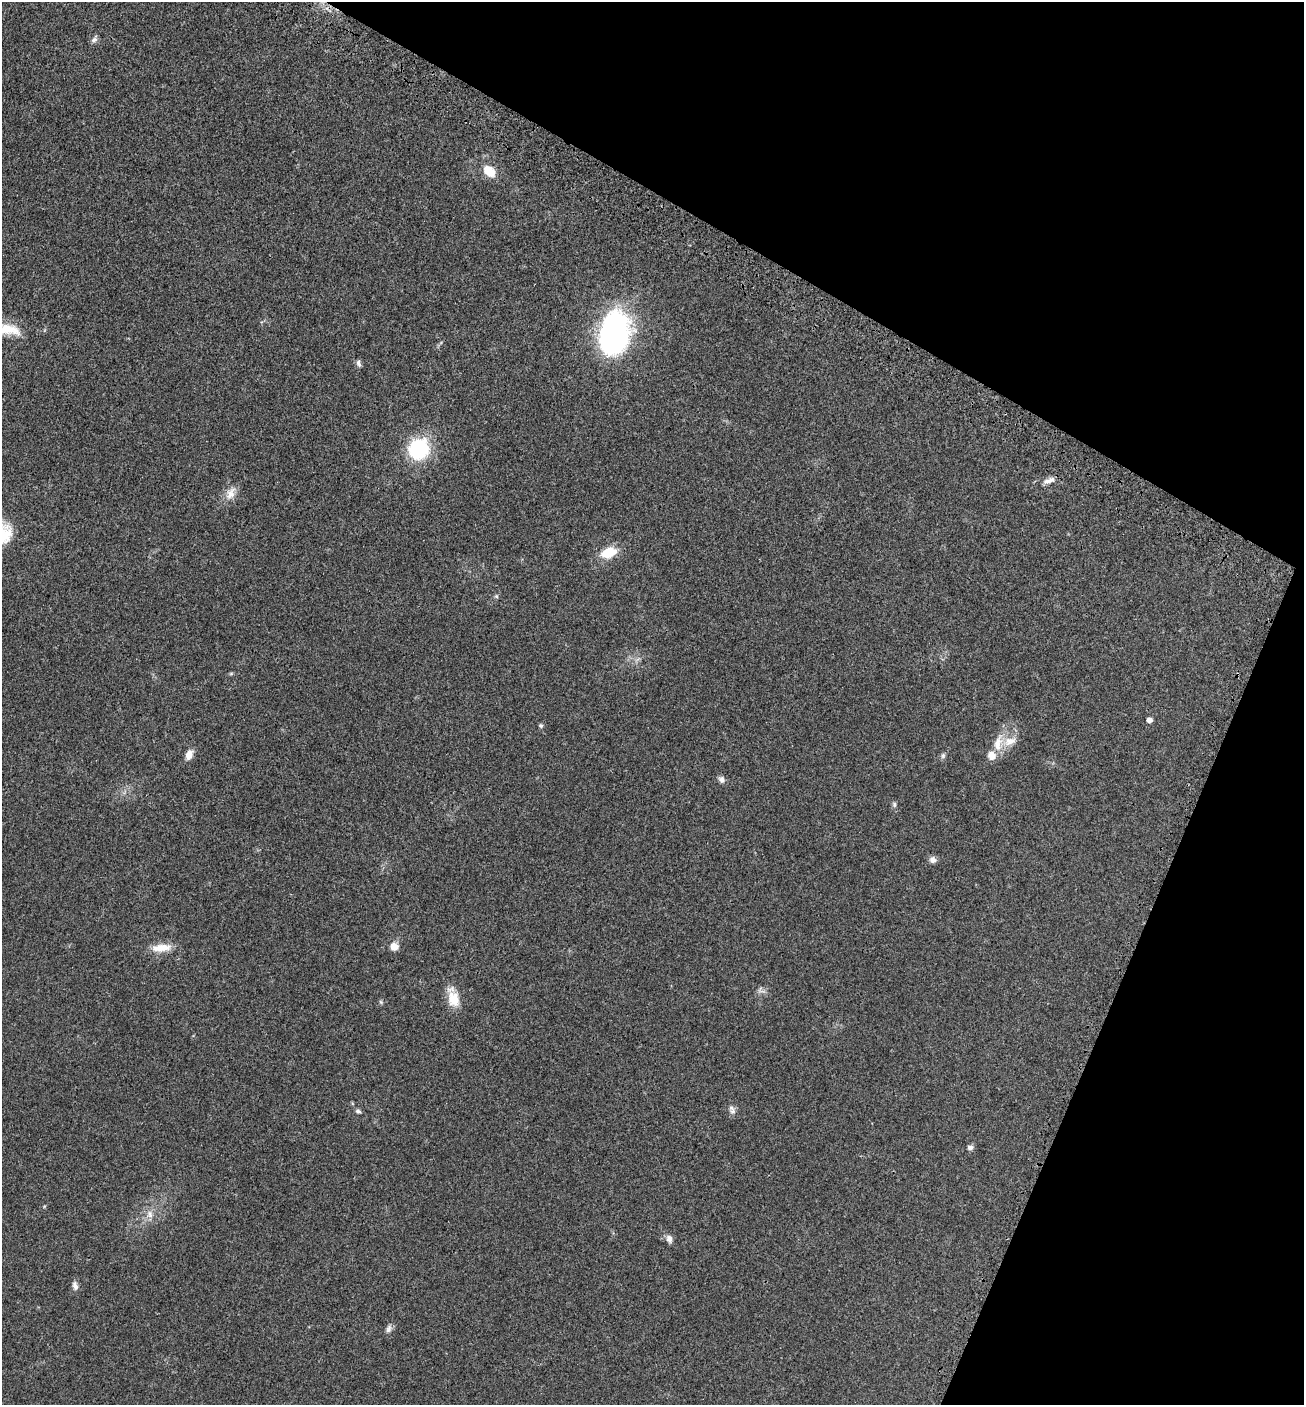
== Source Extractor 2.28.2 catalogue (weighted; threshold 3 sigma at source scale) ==
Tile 8 of 4 x 4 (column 4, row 2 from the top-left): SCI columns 4142-5443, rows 2912-4314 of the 5815 x 5821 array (HDU 1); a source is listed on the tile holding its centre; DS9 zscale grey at full resolution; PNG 1306 x 1407 px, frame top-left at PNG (2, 2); no overlay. Shown black and unused: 24% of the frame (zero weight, under 3 of 4 exposures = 8% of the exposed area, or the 3 px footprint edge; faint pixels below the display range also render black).
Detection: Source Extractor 2.28.2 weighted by HDU 2 'WHT'; one run over the whole footprint, this tile lists its part. Background 0.0234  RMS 0.0035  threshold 0.0157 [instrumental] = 3 sigma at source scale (4.5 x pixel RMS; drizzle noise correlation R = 1.50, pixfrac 1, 0.05/0.05 arcsec/px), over >= 5 px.
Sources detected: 35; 3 inside a brighter listed object's ellipse — not listed separately; the other 32 listed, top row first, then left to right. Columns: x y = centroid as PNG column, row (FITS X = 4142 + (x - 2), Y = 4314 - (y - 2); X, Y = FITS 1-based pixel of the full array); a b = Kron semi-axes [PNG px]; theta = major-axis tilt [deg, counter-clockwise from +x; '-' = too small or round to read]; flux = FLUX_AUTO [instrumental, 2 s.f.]
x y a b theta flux
94 39 11 7 59 1.2
489 171 16 11 -42 6
6 329 38 13 -11 9.3
613 334 39 25 78 99
359 363 11 6 -79 1.1
419 449 18 17 - 30
1049 481 18 7 19 2.4
231 493 21 13 61 4
608 553 14 9 21 11
496 596 6 5 - 0.56
637 659 12 4 40 1.1
231 674 6 4 1 0.46
1149 720 5 5 - 1.8
541 726 6 5 - 0.64
998 743 27 12 73 6.5
189 755 14 8 65 2.7
943 756 8 6 88 0.81
721 779 9 7 -56 1.4
894 804 8 5 -77 0.8
933 860 8 8 - 1.7
394 946 9 9 - 3.3
161 948 27 10 5 5.8
761 990 14 9 -27 1.5
453 999 22 15 -75 6.7
381 1002 6 5 - 0.54
358 1111 8 6 -35 0.88
733 1111 10 8 -21 1.3
970 1147 6 6 - 1.3
150 1214 12 10 67 2.9
669 1239 10 7 -73 1.9
75 1286 12 7 -77 1.6
388 1329 12 7 62 1.4
Isophote crosses this tile's border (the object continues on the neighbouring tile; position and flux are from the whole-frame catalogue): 1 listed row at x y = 6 329